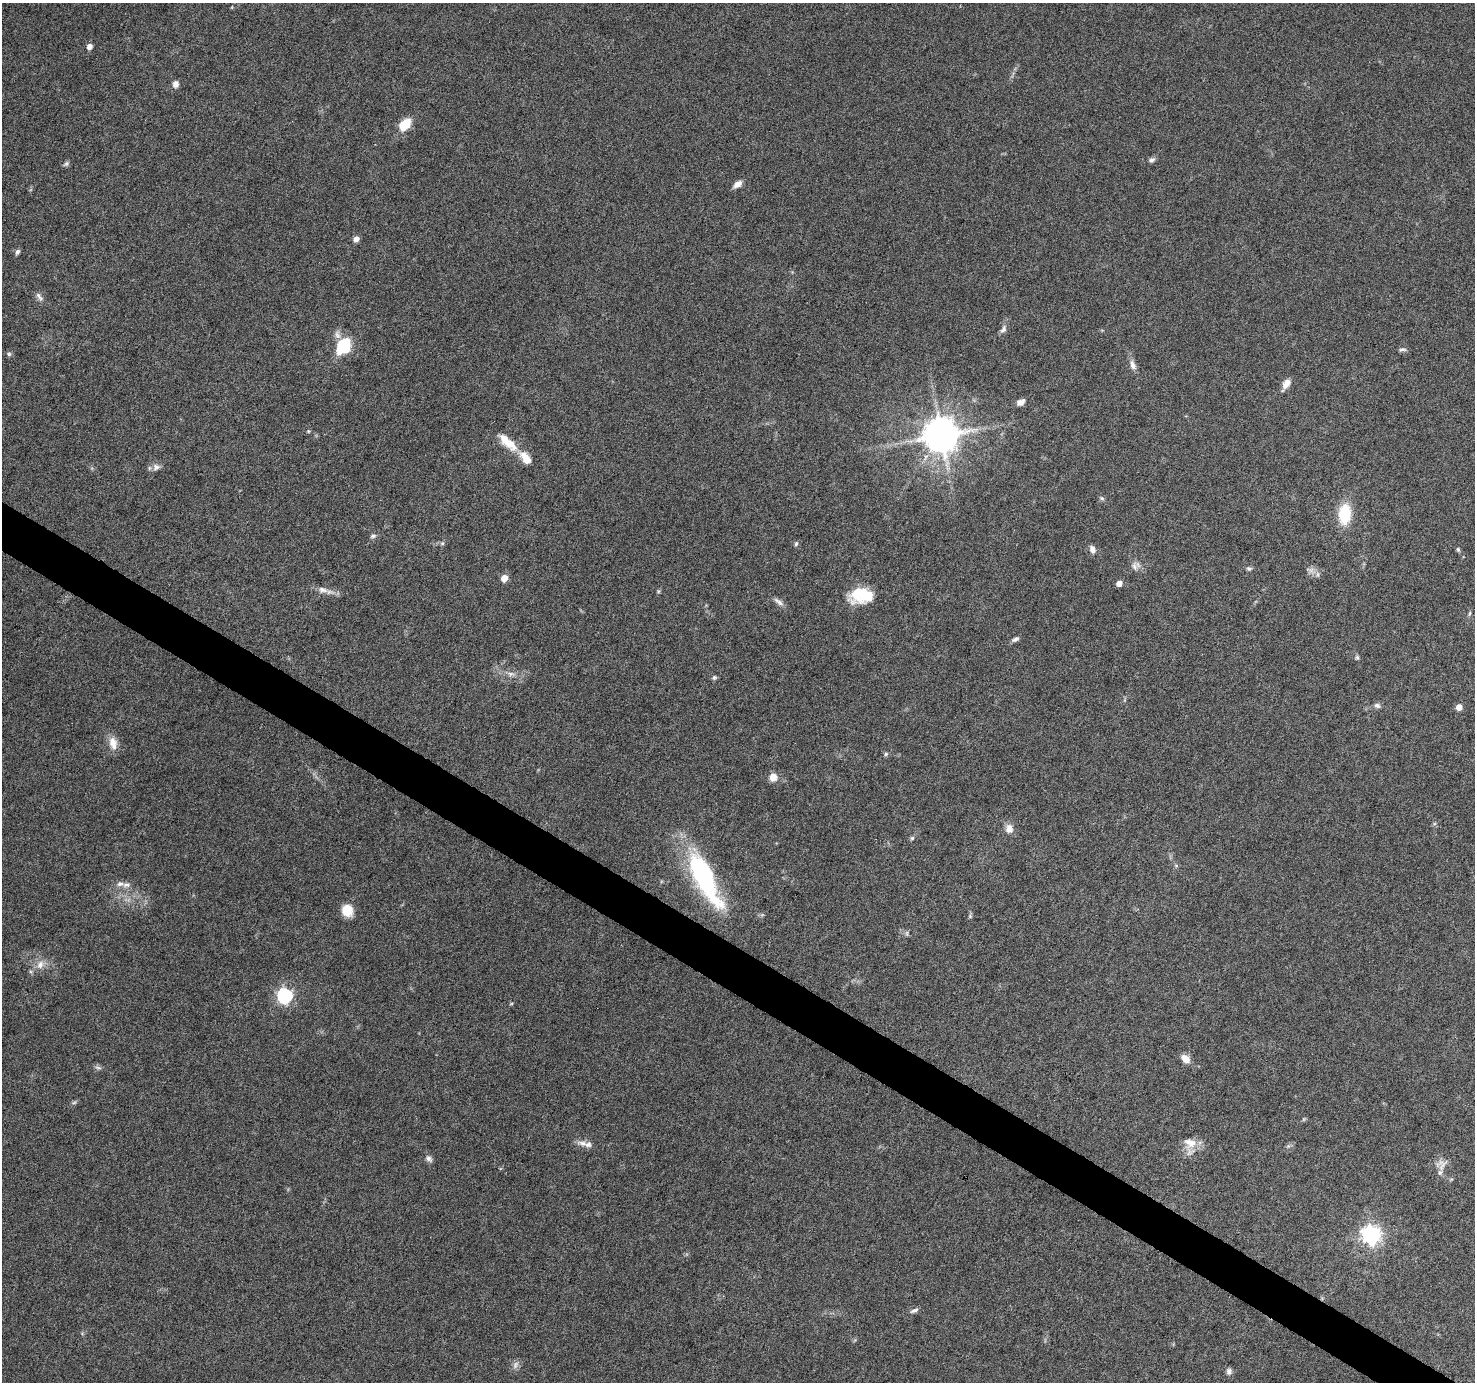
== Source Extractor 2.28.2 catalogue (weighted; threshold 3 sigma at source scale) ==
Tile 6 of 4 x 4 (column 2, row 2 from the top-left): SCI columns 1480-2952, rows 3015-4394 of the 5898 x 5963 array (HDU 1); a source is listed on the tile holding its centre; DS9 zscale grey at full resolution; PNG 1477 x 1384 px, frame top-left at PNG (2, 3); no overlay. Shown black and unused: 3% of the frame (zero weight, under 6 of 12 exposures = <1% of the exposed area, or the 3 px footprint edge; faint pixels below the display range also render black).
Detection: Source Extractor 2.28.2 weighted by HDU 2 'WHT'; one run over the whole footprint, this tile lists its part. Background 0.053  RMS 0.0026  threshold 0.0106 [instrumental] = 3 sigma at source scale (4.09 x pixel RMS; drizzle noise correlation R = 1.36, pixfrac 0.8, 0.0396/0.0396 arcsec/px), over >= 5 px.
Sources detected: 71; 2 too faint to see at this stretch — not listed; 4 inside a brighter listed object's ellipse — not listed separately; the other 65 listed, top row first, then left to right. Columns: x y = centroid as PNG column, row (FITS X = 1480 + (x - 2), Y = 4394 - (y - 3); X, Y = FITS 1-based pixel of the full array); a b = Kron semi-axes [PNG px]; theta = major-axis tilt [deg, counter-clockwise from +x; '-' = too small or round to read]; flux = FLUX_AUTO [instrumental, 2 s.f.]
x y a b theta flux
89 46 5 5 - 1.5
175 84 7 6 - 1.4
405 124 14 10 49 5
1152 160 8 6 23 0.7
66 164 9 6 44 0.52
737 184 10 6 33 1.6
356 239 6 6 - 1.2
17 252 7 5 61 0.64
39 297 14 6 -52 0.95
1003 329 11 6 58 0.93
343 346 15 11 66 15
1402 349 10 5 1 0.57
9 354 5 5 - 0.45
1133 365 14 7 -70 1.4
1286 384 11 7 55 2
1020 402 9 7 28 1.5
308 431 5 4 - 0.27
941 435 10 10 - 610
505 440 31 11 -49 4.4
156 467 10 9 - 1.3
1102 498 6 5 - 0.45
1345 514 22 13 85 8.9
373 536 9 5 15 0.58
442 543 6 4 0 0.4
796 544 6 5 - 0.46
1092 549 9 7 -69 1.2
1458 549 7 4 -63 0.39
1134 566 12 9 -86 1.3
1249 568 8 5 -3 0.48
1318 574 7 4 -90 0.5
504 578 5 4 - 3.5
1119 583 5 4 - 1.8
323 590 16 8 -8 1.8
658 591 6 4 -72 0.29
860 594 22 16 17 8.9
778 602 16 6 -38 1.1
1469 613 7 3 71 0.36
1015 639 9 5 26 0.79
1357 657 7 5 -68 0.41
511 674 10 6 -3 1
714 678 7 5 57 0.44
1377 705 8 6 -22 0.73
1459 707 5 4 - 2.5
113 743 19 11 -77 2.6
886 754 6 5 - 0.42
773 777 10 9 - 2
1009 829 12 10 -85 1.8
912 838 5 5 - 0.42
1176 865 6 4 -20 0.33
704 878 62 19 -64 38
126 885 13 6 0 1.2
347 910 13 11 -69 4.3
970 916 7 4 73 0.38
40 965 13 9 63 2.1
285 996 6 6 - 60
1185 1059 10 7 -49 2.4
98 1068 10 4 -11 0.56
583 1143 17 7 -12 1.6
1190 1143 18 14 -10 3.5
428 1159 9 7 -30 0.87
1441 1165 17 14 36 2.3
1371 1235 7 7 - 110
914 1310 12 5 21 0.73
515 1365 13 6 61 0.98
1229 1371 8 7 - 0.88